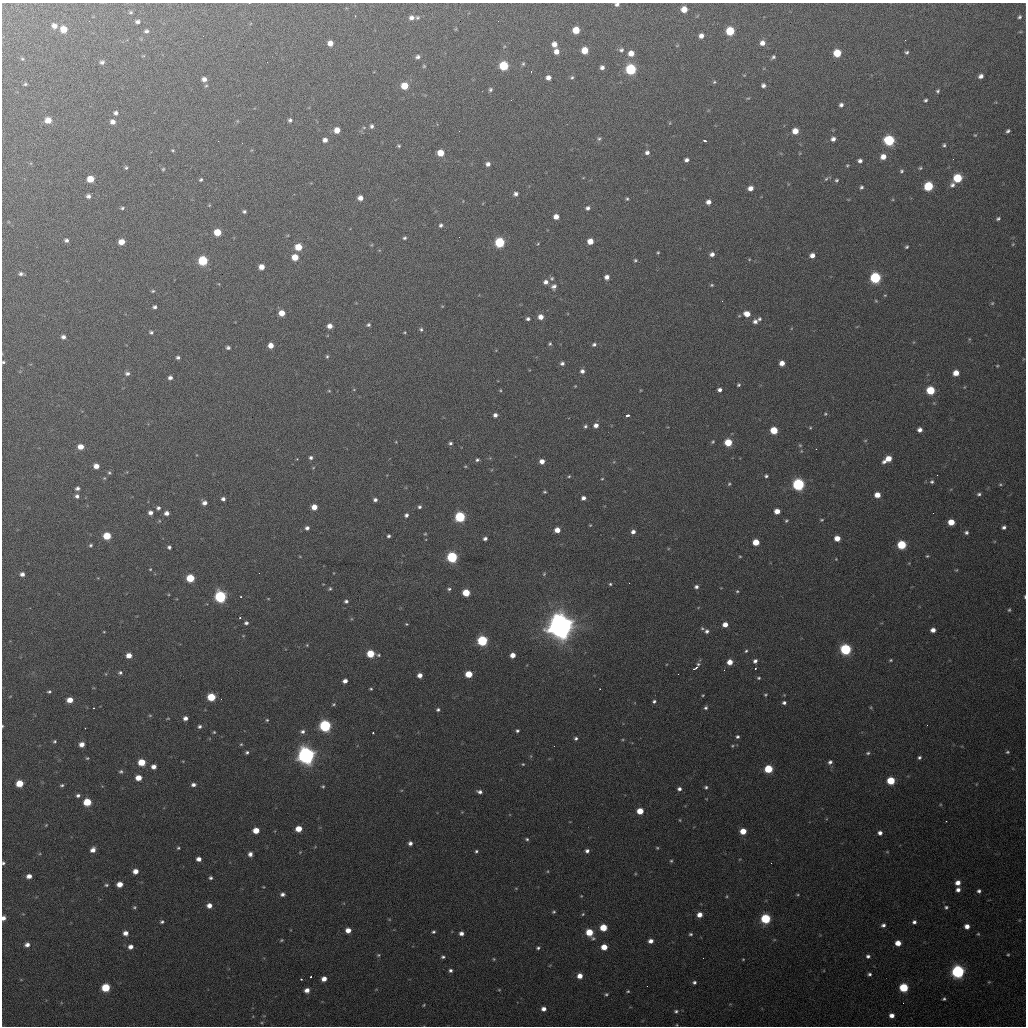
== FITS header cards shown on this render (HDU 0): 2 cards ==
NAXIS1  =                 1024 / length of data axis 1
NAXIS2  =                 1024 / length of data axis 2

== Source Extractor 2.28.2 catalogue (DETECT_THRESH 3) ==
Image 1024 x 1024 px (HDU 0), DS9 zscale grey, 1 PNG px = 1 image px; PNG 1028 x 1028 px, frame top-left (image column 1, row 1024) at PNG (2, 3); no overlay
Background 430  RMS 17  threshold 51.2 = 3 sigma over >= 5 px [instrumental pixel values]
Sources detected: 427; all 427 listed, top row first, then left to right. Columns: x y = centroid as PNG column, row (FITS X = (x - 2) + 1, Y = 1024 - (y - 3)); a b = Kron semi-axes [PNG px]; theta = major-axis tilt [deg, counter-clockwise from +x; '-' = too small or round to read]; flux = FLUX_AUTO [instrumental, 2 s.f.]
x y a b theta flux
617 4 4 4 - 2.9e+03
684 9 5 5 - 1.3e+04
131 12 4 3 - 1.6e+03
355 16 2 2 - 6.3e+02
1019 17 6 5 - 2.5e+03
411 18 5 4 - 4.4e+03
418 18 4 3 - 1.5e+03
137 22 5 4 - 2.7e+03
54 26 7 6 - 6.2e+03
64 29 5 5 - 1.7e+04
576 30 5 5 - 2.2e+04
146 31 5 5 - 2.5e+03
730 31 6 5 - 4.4e+04
1020 32 6 3 18 1.2e+03
701 36 5 4 - 5.8e+03
330 43 5 5 - 7.9e+03
762 43 6 6 - 6.5e+03
554 44 5 5 - 7.2e+03
585 50 5 5 - 2.1e+04
621 50 6 5 - 2.6e+03
556 52 5 4 - 8.2e+03
907 52 5 4 - 2.1e+03
631 53 5 5 - 1.1e+04
837 53 6 5 - 3.1e+04
143 56 4 3 - 7.8e+02
418 57 5 4 - 3.0e+03
773 57 6 4 41 2.4e+03
22 59 5 4 - 1.5e+03
102 62 6 5 - 3.1e+03
523 64 5 4 - 1.6e+03
424 66 5 4 - 1.2e+03
504 66 6 5 - 6.1e+04
602 67 4 4 - 3.9e+03
631 69 6 6 - 1.1e+05
531 71 3 2 - 1.1e+03
981 76 5 4 - 4.4e+03
572 77 5 4 - 1.8e+03
548 78 5 4 - 5.7e+03
204 79 7 6 - 5.5e+03
714 82 5 4 - 1.4e+03
25 84 4 3 - 1.6e+03
763 85 4 4 - 3.5e+03
404 86 5 5 - 2.4e+04
490 90 5 4 - 2.2e+03
938 91 5 4 - 1.9e+03
748 98 6 3 17 1.0e+03
926 100 4 4 - 1.9e+03
841 105 5 4 - 3.4e+03
116 113 5 5 - 2.9e+03
48 120 6 6 - 1.2e+04
290 120 5 5 - 2.5e+03
113 122 6 5 - 5.7e+03
670 123 6 4 89 1.2e+03
372 126 5 4 - 2.7e+03
364 127 5 3 - 1.1e+03
337 130 5 5 - 1.3e+04
459 131 2 2 - 1.5e+03
795 131 5 5 - 1.3e+04
1008 131 4 3 - 2.3e+03
975 135 4 3 - 1.1e+03
599 139 7 4 61 1.9e+03
833 139 5 5 - 4.4e+03
325 140 4 4 - 5.5e+03
889 140 6 6 - 1.0e+05
705 141 4 3 - 3.6e+03
944 145 5 4 - 2.0e+03
399 146 4 3 - 1.4e+03
173 150 5 3 - 1.2e+03
647 152 6 5 - 3.9e+03
441 153 5 5 - 1.9e+04
883 157 6 5 - 9.9e+03
686 160 5 4 - 3.7e+03
860 161 4 4 - 3.6e+03
488 164 4 4 - 4.0e+03
847 165 4 3 - 1.2e+03
126 168 5 4 - 1.6e+03
920 168 5 4 - 1.6e+03
163 169 4 4 - 1.3e+03
901 171 6 5 - 2.1e+03
957 178 6 5 - 5.4e+04
90 179 5 5 - 2.1e+04
201 179 4 4 - 1.6e+03
826 179 6 5 - 1.8e+03
836 180 4 4 - 1.6e+03
952 185 8 6 61 4.3e+03
928 186 6 5 - 6.1e+04
861 187 5 4 - 2.1e+03
750 188 5 4 - 7.3e+03
516 194 5 4 - 3.6e+03
88 196 5 5 - 3.5e+03
360 198 5 5 - 7.0e+03
627 199 5 4 - 1.6e+03
708 202 5 5 - 6.3e+03
209 205 4 4 - 9.7e+02
122 208 5 4 - 1.9e+03
588 208 5 5 - 3.3e+03
244 212 4 3 - 2.0e+03
556 217 5 4 - 9.2e+03
998 219 6 5 - 2.2e+03
441 225 4 4 - 2.6e+03
217 232 5 5 - 2.5e+04
405 238 5 4 - 1.9e+03
66 240 5 4 - 3.2e+03
590 241 5 5 - 1.4e+04
122 242 5 5 - 1.2e+04
500 242 6 5 - 8.1e+04
538 244 5 3 - 1.0e+03
1013 244 5 4 - 1.2e+03
298 247 5 5 - 2.2e+04
906 247 5 4 - 1.7e+03
658 252 3 3 - 1.2e+03
712 254 5 4 - 4.6e+03
812 255 5 5 - 6.9e+03
295 257 5 5 - 1.8e+04
749 259 5 4 - 1.0e+03
635 260 5 4 - 1.5e+03
203 261 6 5 - 6.7e+04
261 267 5 5 - 1.0e+04
21 274 5 4 - 2.6e+03
607 277 5 5 - 5.5e+03
552 278 6 5 - 1.9e+03
875 278 6 6 - 1.3e+05
546 282 6 5 - 5.1e+03
712 285 5 4 - 1.4e+03
554 286 7 6 - 4.3e+03
153 291 5 4 - 1.4e+03
885 295 4 3 - 9.0e+02
722 301 2 2 - 5.2e+02
992 303 5 4 - 1.3e+03
442 306 5 3 - 8.4e+02
155 307 4 4 - 2.4e+03
282 313 5 5 - 1.3e+04
747 314 7 5 -20 1.1e+04
541 317 5 5 - 8.4e+03
528 319 5 4 - 2.7e+03
759 319 6 4 54 1.9e+03
755 322 6 6 - 4.1e+03
368 325 5 4 - 2.1e+03
330 326 5 4 - 7.8e+03
421 329 5 4 - 1.9e+03
151 332 5 4 - 2.2e+03
404 332 4 2 - 9.8e+02
63 337 5 4 - 3.7e+03
550 344 4 4 - 1.6e+03
594 344 5 4 - 2.6e+03
271 345 5 5 - 1.0e+04
228 348 4 3 - 2.5e+03
327 356 5 4 - 1.6e+03
178 357 4 4 - 2.6e+03
3 362 4 3 - 1.6e+03
562 363 5 4 - 3.1e+03
782 363 5 4 - 8.9e+03
997 366 4 3 - 9.2e+02
582 371 5 5 - 3.9e+03
127 373 6 5 - 3.4e+03
956 373 5 5 - 1.3e+04
170 378 4 4 - 3.6e+03
738 385 5 4 - 1.7e+03
575 386 3 3 - 8.5e+02
500 390 4 3 - 1.0e+03
720 390 4 4 - 4.1e+03
930 390 5 5 - 4.8e+04
329 391 5 4 - 1.3e+03
825 414 4 3 - 1.3e+03
495 415 4 4 - 4.1e+03
627 415 4 3 - 4.7e+03
596 425 5 5 - 5.8e+03
585 426 5 4 - 2.0e+03
810 428 4 3 - 1.1e+03
774 430 5 5 - 3.2e+04
920 430 5 4 - 5.2e+03
865 441 6 4 1 1.1e+03
396 442 4 3 - 8.9e+02
713 442 5 4 - 1.4e+03
728 442 5 5 - 3.1e+04
450 443 5 4 - 2.3e+03
800 445 5 4 - 1.4e+03
81 447 5 5 - 1.1e+04
816 449 2 2 - 6.0e+02
311 458 5 5 - 2.7e+03
888 459 8 5 35 1.7e+04
477 460 4 4 - 2.1e+03
542 461 5 4 - 7.5e+03
96 466 5 4 - 8.5e+03
109 473 5 4 - 1.7e+03
937 475 2 2 - 6.1e+02
569 476 4 3 - 1.3e+03
766 476 4 4 - 2.0e+03
104 478 5 4 - 1.2e+03
602 479 4 3 - 1.0e+03
932 482 4 4 - 2.0e+03
729 484 4 4 - 1.3e+03
798 484 6 6 - 1.8e+05
1000 484 5 4 - 1.3e+03
77 488 5 4 - 3.1e+03
545 492 4 3 - 1.4e+03
979 494 6 4 2 2.2e+03
877 495 5 4 - 1.3e+04
77 496 5 5 - 3.2e+03
583 498 4 4 - 4.3e+03
223 499 4 4 - 3.6e+03
375 500 5 4 - 3.2e+03
204 503 5 5 - 5.4e+03
314 507 5 4 - 1.2e+04
419 507 5 4 - 2.3e+03
158 508 5 5 - 2.9e+03
777 511 5 4 - 1.1e+04
150 513 5 5 - 4.6e+03
167 513 5 4 - 5.5e+03
933 513 2 2 - 5.9e+02
406 515 5 5 - 3.0e+03
460 517 6 5 - 9.5e+04
786 520 5 4 - 1.6e+03
822 520 5 4 - 1.3e+03
951 522 5 5 - 1.8e+04
590 525 4 3 - 8.9e+02
1004 527 4 4 - 3.0e+03
307 528 5 4 - 3.5e+03
557 530 5 4 - 1.1e+04
633 532 5 4 - 4.5e+03
966 532 6 5 - 2.6e+03
425 534 4 4 - 1.1e+03
107 536 5 5 - 3.1e+04
389 536 4 3 - 2.3e+03
837 538 5 4 - 1.3e+04
485 539 4 3 - 3.1e+03
756 542 5 5 - 2.0e+04
91 545 5 4 - 1.7e+03
902 545 5 5 - 5.9e+04
169 547 4 4 - 2.5e+03
740 556 4 3 - 1.0e+03
927 556 4 4 - 1.3e+03
452 557 6 5 - 1.2e+05
836 559 3 3 - 7.6e+02
150 569 3 3 - 9.6e+02
956 570 5 4 - 1.1e+03
22 574 5 4 - 4.5e+03
544 574 5 4 - 1.3e+03
190 578 5 5 - 3.8e+04
629 583 2 2 - 8.6e+02
610 584 3 3 - 1.4e+03
696 587 5 5 - 3.1e+03
330 589 4 4 - 1.7e+03
449 589 4 4 - 1.9e+03
737 591 4 4 - 1.4e+03
466 593 5 5 - 2.9e+04
220 597 6 6 - 1.6e+05
241 597 3 2 - 1.1e+03
1025 597 4 2 - 1.1e+03
268 599 4 3 - 8.4e+02
346 601 5 4 - 2.6e+03
1009 610 5 4 - 1.5e+03
240 618 3 2 - 1.1e+03
246 623 5 4 - 2.6e+03
406 624 4 3 - 1.1e+03
725 624 5 4 - 8.7e+03
560 626 9 9 - 1.7e+06
702 628 6 4 -18 1.6e+03
933 630 5 4 - 7.1e+03
707 631 5 5 - 3.0e+03
104 632 4 3 - 8.8e+02
482 641 6 5 - 1.1e+05
307 645 5 4 - 1.2e+03
846 649 6 5 - 1.3e+05
746 651 4 3 - 1.5e+03
370 654 5 5 - 3.3e+04
129 655 5 4 - 1.0e+04
378 655 5 4 - 1.5e+03
513 655 5 4 - 9.1e+03
891 660 4 3 - 1.4e+03
755 661 5 4 - 3.5e+03
730 662 5 5 - 1.1e+04
696 667 10 3 47 5.6e+03
755 668 3 2 - 1.1e+03
724 670 2 2 - 5.0e+02
120 672 6 5 - 2.4e+03
106 674 5 3 - 9.3e+02
469 674 5 5 - 2.3e+04
420 675 4 4 - 7.4e+03
759 678 4 3 - 1.6e+03
345 681 4 4 - 5.8e+03
371 689 3 3 - 1.3e+03
49 692 5 4 - 1.8e+03
703 695 3 3 - 1.0e+03
765 695 5 4 - 1.4e+03
211 697 5 5 - 3.9e+04
70 700 5 4 - 1.2e+04
654 701 4 4 - 2.2e+03
784 703 5 4 - 3.0e+03
333 704 4 3 - 1.2e+03
871 707 5 3 - 1.1e+03
93 708 3 2 - 7.9e+02
706 708 5 5 - 2.4e+03
438 710 4 4 - 2.2e+03
150 715 5 3 - 1.2e+03
185 718 4 4 - 4.8e+03
168 719 6 3 9 1.0e+03
267 720 4 4 - 1.3e+03
927 725 2 2 - 7.8e+02
2 726 4 2 - 9.8e+02
199 726 5 4 - 2.4e+03
325 726 6 6 - 1.7e+05
85 728 2 2 - 6.3e+02
517 731 3 3 - 2.0e+03
214 732 4 4 - 1.2e+03
302 732 6 5 - 3.3e+03
373 733 3 3 - 1.6e+03
737 737 5 4 - 2.3e+03
576 738 4 4 - 2.3e+03
55 741 4 4 - 1.6e+03
82 744 5 4 - 8.2e+03
241 744 4 4 - 1.2e+03
732 746 5 4 - 1.5e+03
247 752 5 4 - 2.1e+03
1007 752 5 4 - 1.7e+03
868 753 5 4 - 1.9e+03
306 755 7 7 - 7.0e+05
919 757 4 4 - 2.2e+03
87 758 5 4 - 1.4e+03
142 762 5 5 - 2.7e+04
830 762 6 5 - 3.4e+03
523 764 4 3 - 1.1e+03
154 767 5 5 - 6.5e+03
768 769 5 5 - 4.5e+04
121 771 5 5 - 2.1e+03
138 778 5 4 - 1.4e+04
891 781 5 5 - 3.9e+04
20 783 5 5 - 2.5e+04
62 785 5 3 - 1.8e+03
193 785 5 4 - 3.9e+03
323 786 3 3 - 1.4e+03
706 787 5 4 - 2.1e+03
679 789 5 4 - 3.4e+03
480 792 6 4 -14 3.5e+03
78 795 5 4 - 2.9e+03
87 802 5 5 - 3.5e+04
640 811 5 5 - 2.0e+04
680 820 4 3 - 1.0e+03
946 821 3 2 - 1.0e+03
46 825 6 3 45 1.1e+03
299 829 5 5 - 1.7e+04
256 830 5 4 - 1.6e+04
743 831 5 5 - 1.7e+04
880 833 5 4 - 4.4e+03
527 839 4 4 - 1.8e+03
410 843 4 4 - 4.2e+03
178 848 3 3 - 1.4e+03
657 848 4 4 - 1.3e+03
93 850 6 5 - 6.6e+03
476 851 4 4 - 1.8e+03
587 851 4 4 - 3.6e+03
300 852 4 3 - 7.9e+02
887 852 5 3 - 9.6e+02
250 854 5 4 - 4.7e+03
199 859 4 4 - 5.6e+03
671 861 4 4 - 1.5e+03
3 863 4 4 - 1.8e+03
771 863 2 2 - 7.4e+02
135 871 5 5 - 8.3e+03
548 871 5 3 - 1.0e+03
29 876 5 4 - 6.6e+03
211 878 3 3 - 2.1e+03
958 883 5 5 - 7.7e+03
120 884 5 4 - 1.2e+04
106 885 6 4 8 1.6e+03
958 890 5 5 - 4.8e+03
979 891 4 4 - 2.7e+03
282 894 4 4 - 3.5e+03
798 895 4 3 - 1.1e+03
581 896 4 3 - 8.8e+02
727 896 5 3 - 1.0e+03
209 905 5 4 - 7.2e+03
134 907 5 4 - 1.6e+03
946 907 5 5 - 2.0e+03
554 912 4 4 - 1.7e+03
583 914 5 4 - 1.4e+03
700 915 5 4 - 8.7e+03
3 918 5 4 - 5.1e+03
766 919 6 5 - 8.5e+04
162 922 5 4 - 2.1e+03
914 922 5 4 - 3.2e+03
883 925 5 5 - 3.3e+03
967 926 5 4 - 7.3e+03
603 927 5 5 - 2.6e+04
348 930 5 4 - 9.7e+03
433 932 4 4 - 1.9e+03
589 932 7 5 -55 2.8e+04
125 933 5 5 - 6.6e+03
461 933 4 4 - 4.7e+03
690 934 5 4 - 1.7e+03
978 934 4 4 - 1.2e+03
281 940 4 3 - 1.4e+03
651 941 5 4 - 6.2e+03
898 943 5 5 - 1.2e+04
27 945 5 5 - 5.1e+03
131 947 5 5 - 5.8e+03
604 947 5 5 - 1.6e+04
538 948 5 4 - 2.0e+03
378 955 5 4 - 1.5e+03
1008 955 3 3 - 1.2e+03
868 956 5 5 - 3.0e+03
443 957 4 4 - 2.2e+03
494 959 4 3 - 1.1e+03
743 959 3 3 - 9.0e+02
450 970 5 4 - 2.7e+03
958 971 6 6 - 2.7e+05
869 974 5 4 - 2.4e+03
580 976 5 5 - 9.5e+03
311 977 3 2 - 1.1e+03
301 979 2 2 - 9.5e+02
324 979 5 4 - 8.2e+03
694 982 5 4 - 2.5e+03
989 982 4 3 - 1.1e+03
647 986 2 2 - 5.6e+02
106 987 6 5 - 4.4e+04
904 987 5 5 - 5.8e+04
307 990 5 4 - 6.6e+03
499 990 5 3 - 1.0e+03
628 991 5 4 - 1.4e+03
606 994 4 4 - 1.7e+03
944 999 4 3 - 1.8e+03
903 1003 2 2 - 9.0e+02
424 1005 3 3 - 1.1e+03
544 1009 5 4 - 5.8e+03
676 1011 6 5 - 2.6e+03
892 1016 5 4 - 6.4e+03
677 1025 4 3 - 9.9e+02
At the frame edge (FLAGS 8, measured only in part): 7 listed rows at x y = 617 4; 3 362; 1025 597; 2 726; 3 863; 3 918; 677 1025